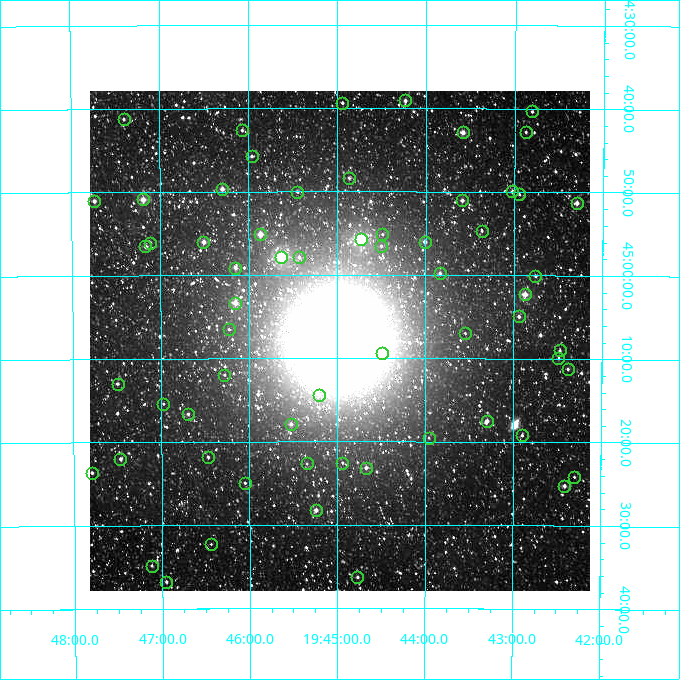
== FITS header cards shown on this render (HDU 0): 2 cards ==
NAXIS1  =                  500
NAXIS2  =                  500

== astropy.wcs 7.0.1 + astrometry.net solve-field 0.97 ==
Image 500 x 500 px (HDU 0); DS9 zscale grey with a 90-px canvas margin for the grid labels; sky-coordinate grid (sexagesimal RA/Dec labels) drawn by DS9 from the SOLVED WCS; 63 Tycho-2 reference stars matched to detected sources circled (green)
Header WCS: none
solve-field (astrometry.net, Tycho-2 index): SOLVED blind (the file carries no WCS)
Solved WCS: RA---TAN-SIP/DEC--TAN-SIP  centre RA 19:44:58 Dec +45:08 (296.24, +45.13 deg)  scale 7.2 arcsec/px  FOV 60.0' x 60.0'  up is +180 deg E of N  parity flipped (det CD > 0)
(file carries no celestial WCS; the grid is the blind solution)
Tycho-2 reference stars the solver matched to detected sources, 63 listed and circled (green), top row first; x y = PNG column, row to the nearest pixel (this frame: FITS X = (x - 90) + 1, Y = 500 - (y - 91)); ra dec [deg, ICRS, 3 dp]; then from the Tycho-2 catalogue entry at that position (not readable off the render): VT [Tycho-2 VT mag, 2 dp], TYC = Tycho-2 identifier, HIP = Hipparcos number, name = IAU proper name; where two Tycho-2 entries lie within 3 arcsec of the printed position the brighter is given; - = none
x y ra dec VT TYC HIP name
405 100 296.059 +44.651 10.35 3148-1087-1 - -
342 103 296.235 +44.656 10.91 3148-1145-1 - -
532 111 295.701 +44.672 10.73 3148-1605-1 - -
124 119 296.851 +44.687 10.74 3148-292-1 - -
242 130 296.518 +44.710 11.26 3148-711-1 - -
463 132 295.897 +44.715 9.37 3148-1485-1 - -
526 132 295.719 +44.713 11.30 3148-1415-1 - -
252 156 296.491 +44.763 10.74 3148-1019-1 - -
349 178 296.217 +44.806 11.04 3148-1403-1 - -
222 189 296.574 +44.828 9.60 3148-1531-1 - -
512 191 295.757 +44.832 11.00 3148-901-1 - -
297 192 296.362 +44.834 11.33 3148-1757-1 - -
519 194 295.736 +44.838 11.40 3148-997-1 - -
143 199 296.798 +44.848 8.74 3148-1-1 - -
462 200 295.897 +44.851 10.08 3148-1213-1 - -
94 201 296.935 +44.850 10.31 3148-49-1 - -
577 203 295.574 +44.854 9.63 3148-999-1 - -
482 231 295.841 +44.911 11.44 3148-1203-1 - -
260 234 296.467 +44.919 8.76 3148-909-1 - -
382 234 296.122 +44.919 12.02 3148-1345-1 - -
361 239 296.183 +44.929 7.43 3148-881-1 - -
203 242 296.628 +44.934 10.34 3148-945-1 - -
425 242 296.003 +44.933 10.30 3148-1625-1 - -
150 243 296.778 +44.934 11.54 3148-274-1 - -
145 246 296.792 +44.942 10.21 3148-7-1 - -
381 246 296.126 +44.942 11.98 3148-1095-1 - -
281 257 296.408 +44.964 7.47 3148-761-1 97225 -
299 257 296.357 +44.965 10.88 3148-849-1 - -
235 268 296.538 +44.986 10.93 3148-1271-1 - -
440 273 295.960 +44.996 10.67 3148-993-1 - -
535 276 295.689 +45.001 10.58 3557-2408-1 - -
525 294 295.719 +45.038 8.96 3557-2382-1 - -
235 303 296.538 +45.056 9.41 3557-2434-1 - -
519 316 295.736 +45.082 11.14 3557-732-1 - -
229 329 296.557 +45.109 11.13 3557-276-1 - -
465 333 295.888 +45.116 12.01 3557-543-1 - -
560 350 295.618 +45.150 11.27 3557-654-1 - -
382 353 296.123 +45.157 10.05 3557-282-1 - -
558 358 295.622 +45.165 11.22 3557-333-1 - -
568 369 295.596 +45.187 11.10 3557-120-1 - -
224 375 296.570 +45.199 11.85 3557-660-1 - -
118 384 296.874 +45.216 10.56 3557-81-1 - -
319 395 296.302 +45.240 11.66 3557-744-1 - -
163 404 296.744 +45.257 11.72 3557-579-1 - -
188 414 296.674 +45.278 10.48 3557-441-1 - -
487 421 295.825 +45.292 9.85 3557-2304-1 - -
291 424 296.382 +45.299 10.40 3557-2284-1 - -
522 435 295.724 +45.320 11.13 3557-2254-1 - -
429 438 295.990 +45.326 11.78 3557-2170-1 - -
208 457 296.617 +45.364 11.26 3557-2307-1 - -
120 459 296.867 +45.367 10.82 3557-2124-1 - -
307 463 296.337 +45.377 12.17 3557-2220-1 - -
342 463 296.235 +45.376 11.86 3557-2045-1 - -
366 468 296.168 +45.386 10.38 3557-2012-1 - -
92 473 296.949 +45.394 10.80 3557-2010-1 - -
574 477 295.575 +45.402 11.99 3557-2070-1 - -
245 483 296.513 +45.416 11.37 3557-1954-1 - -
564 486 295.603 +45.421 10.29 3557-2030-1 - -
316 510 296.311 +45.471 9.92 3557-1866-1 - -
211 544 296.610 +45.538 11.85 3557-1625-1 - -
152 566 296.780 +45.581 11.34 3557-1568-1 - -
357 577 296.192 +45.605 10.69 3557-1867-1 - -
166 582 296.738 +45.613 11.07 3557-1973-1 - -